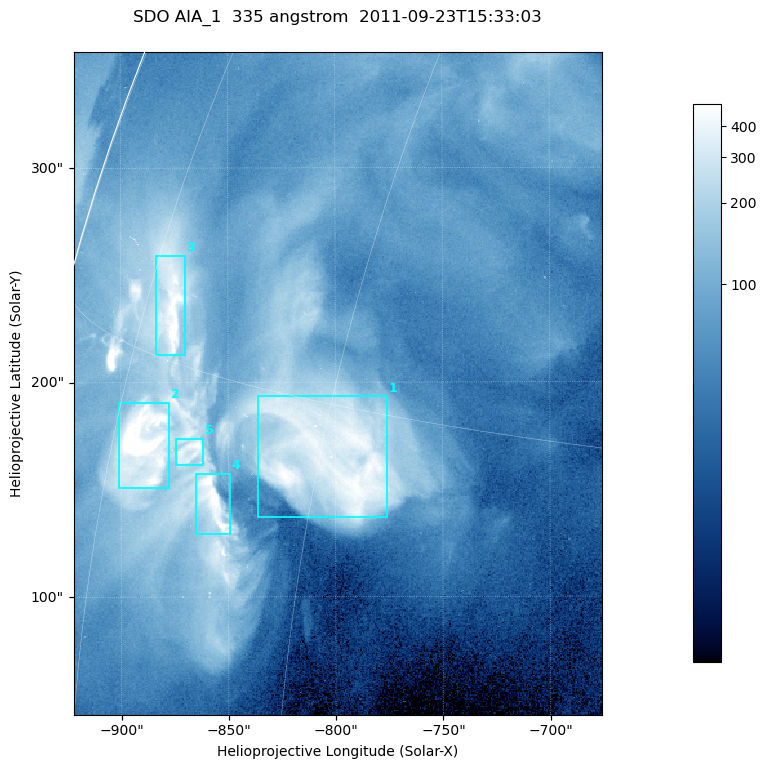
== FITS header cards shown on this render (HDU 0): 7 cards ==
TELESCOP= 'SDO     '           /
INSTRUME= 'AIA_1   '           /
WAVELNTH=                  335 /
WAVEUNIT= 'angstrom'           /
DATE-OBS= '2011-09-23T15:33:03.62' /
CTYPE1  = 'HPLN-TAN'           /
CTYPE2  = 'HPLT-TAN'           /

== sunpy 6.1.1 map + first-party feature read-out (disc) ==
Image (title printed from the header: SDO AIA_1  335 angstrom  2011-09-23T15:33:03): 410 x 514 px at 0.601 arcsec/px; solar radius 956 arcsec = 1592 px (partial field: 2.6% of the solar disc is inside the frame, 98% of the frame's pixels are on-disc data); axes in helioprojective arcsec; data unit not stated in the header (colour bar unlabelled)
Pointing: header CRPIX1/2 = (2042.06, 2043.86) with CRVAL1/2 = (0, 0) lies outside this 410 x 514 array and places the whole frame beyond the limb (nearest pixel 1.41 R_sun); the SolarSoft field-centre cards XCEN/YCEN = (-798.8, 199.4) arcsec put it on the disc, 1306 arcsec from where CRPIX/CRVAL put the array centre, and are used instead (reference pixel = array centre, CRVAL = XCEN/YCEN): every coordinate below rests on XCEN/YCEN
Orientation: roll -0.142 deg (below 1 deg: not rotated)
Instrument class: DISC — disc imager (sunpy class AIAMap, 335 A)
Bright regions (active regions / flare kernels): reference = the on-disc median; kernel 3 px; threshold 5 sigma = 243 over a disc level ~68.7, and >= 1.15x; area >= 210 px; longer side >= 5 px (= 3 arcsec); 5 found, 5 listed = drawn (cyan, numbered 1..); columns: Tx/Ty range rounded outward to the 2 arcsec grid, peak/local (2 s.f.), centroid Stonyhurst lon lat
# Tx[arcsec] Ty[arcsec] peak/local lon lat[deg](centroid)
1 -836..-776 136..194 7.2 -59 +14
2 -902..-876 150..192 13 -72 +13
3 -884..-870 212..260 13 -73 +16
4 -866..-848 128..158 11 -66 +12
5 -876..-862 162..174 7 -68 +13
Off-limb structures (1.02-1.3 R_sun): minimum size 105 px: none found